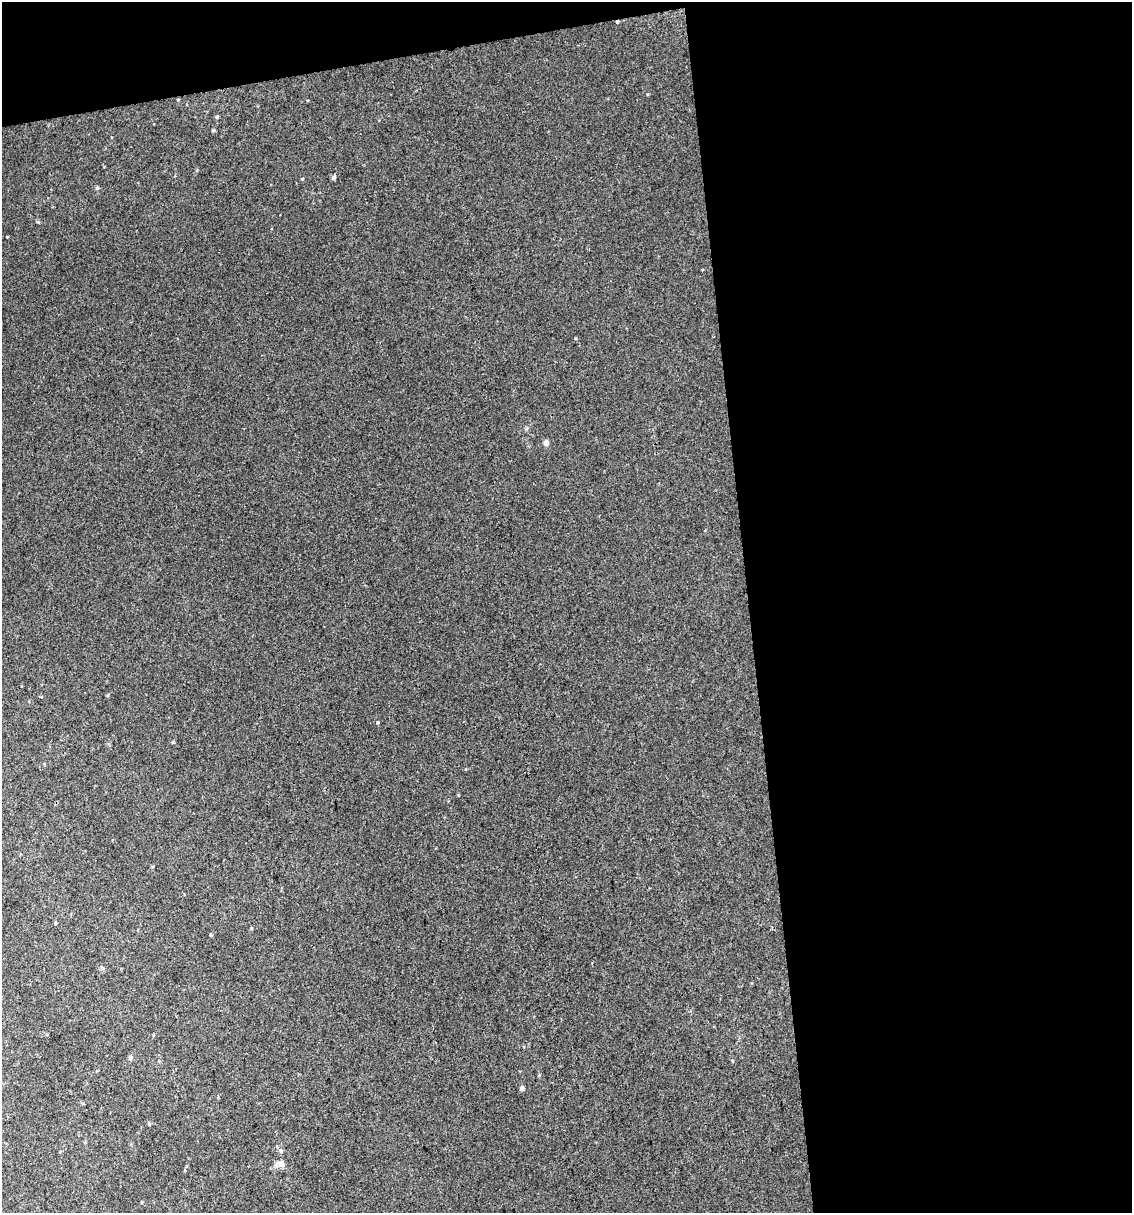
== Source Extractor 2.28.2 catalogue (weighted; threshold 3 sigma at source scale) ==
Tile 4 of 4 x 4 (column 4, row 1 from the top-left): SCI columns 3417-4546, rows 3635-4845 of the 4616 x 4845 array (HDU 1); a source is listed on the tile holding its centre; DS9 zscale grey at full resolution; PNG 1134 x 1215 px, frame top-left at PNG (2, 2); no overlay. Shown black and unused: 37% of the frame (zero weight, under 2 of 3 exposures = <1% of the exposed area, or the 3 px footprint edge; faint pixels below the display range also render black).
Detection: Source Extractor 2.28.2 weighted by HDU 2 'WHT'; one run over the whole footprint, this tile lists its part. Background 0.0207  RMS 0.007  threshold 0.0314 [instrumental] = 3 sigma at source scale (4.5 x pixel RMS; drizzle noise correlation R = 1.50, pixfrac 1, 0.0396/0.0396 arcsec/px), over >= 5 px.
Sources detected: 15; all 15 listed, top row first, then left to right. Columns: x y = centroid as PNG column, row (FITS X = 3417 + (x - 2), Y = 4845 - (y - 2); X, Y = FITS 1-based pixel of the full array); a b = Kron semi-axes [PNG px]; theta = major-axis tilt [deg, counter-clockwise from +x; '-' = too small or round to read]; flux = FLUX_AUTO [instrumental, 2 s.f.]
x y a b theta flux
617 22 3 3 - 1.1
178 100 4 3 - 0.55
217 117 5 4 - 1.1
213 130 4 4 - 0.74
334 178 5 5 - 1.6
302 179 4 3 - 0.55
97 188 5 5 - 0.89
546 443 5 4 - 3.7
108 695 5 3 - 0.67
55 923 4 3 - 0.72
211 935 5 3 - 0.63
131 1058 6 5 - 1.4
522 1088 5 5 - 1.5
149 1124 5 4 - 0.75
281 1151 7 6 - 1.6
Overlapping masked pixels (flux is a lower limit): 1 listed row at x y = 617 22
Unlisted compact peaks at least as high as the median listed source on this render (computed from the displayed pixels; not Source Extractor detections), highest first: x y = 377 722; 173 742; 38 222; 575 338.